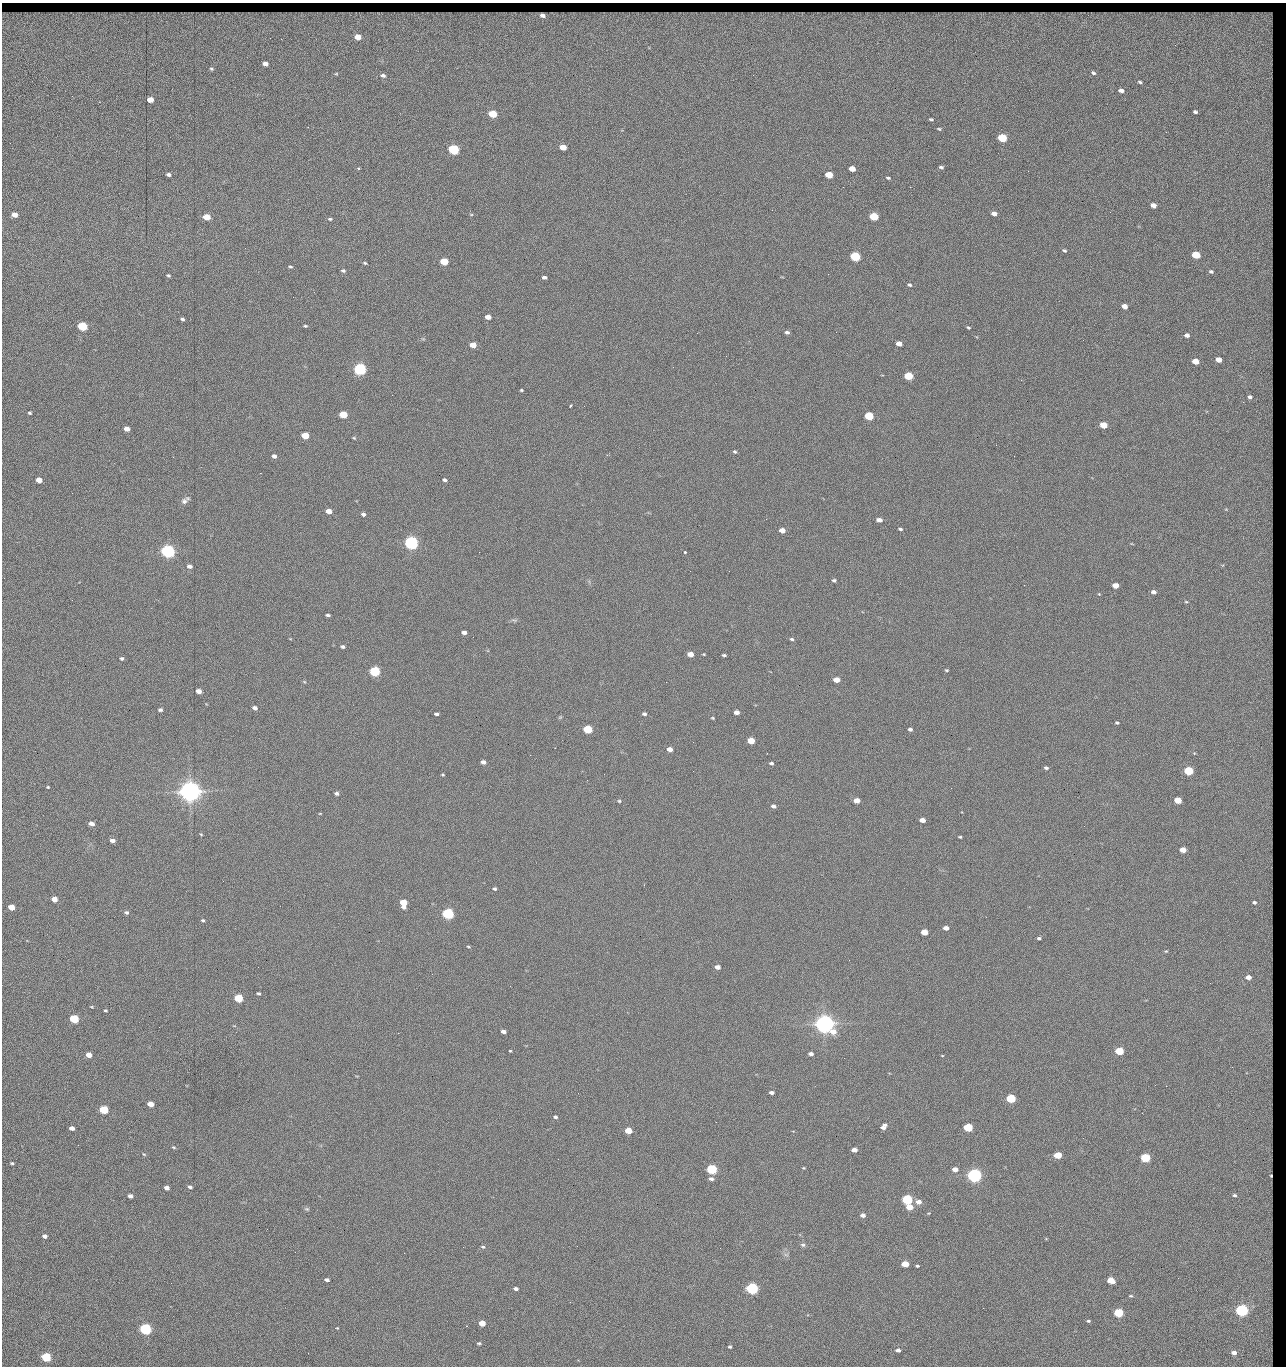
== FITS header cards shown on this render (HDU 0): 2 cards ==
NAXIS1  =                 1284 / length of data axis 1
NAXIS2  =                 1364 / length of data axis 2

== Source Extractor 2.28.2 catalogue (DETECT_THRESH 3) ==
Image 1284 x 1364 px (HDU 0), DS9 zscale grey, 1 PNG px = 1 image px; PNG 1288 x 1368 px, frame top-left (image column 1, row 1364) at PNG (2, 3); no overlay
Background 147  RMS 15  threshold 44.5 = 3 sigma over >= 5 px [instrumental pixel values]
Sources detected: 248; all 248 listed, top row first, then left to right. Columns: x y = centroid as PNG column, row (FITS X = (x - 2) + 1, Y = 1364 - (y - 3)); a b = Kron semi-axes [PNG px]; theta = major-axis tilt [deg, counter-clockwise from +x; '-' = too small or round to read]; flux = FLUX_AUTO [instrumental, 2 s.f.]
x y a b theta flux
542 15 5 4 - 4.7e+03
1254 26 53 33 -33 6.6e+04
358 37 5 4 - 1.4e+04
1175 45 3 2 - 8.6e+02
265 64 5 4 - 5.2e+03
211 69 5 3 - 1.2e+03
1093 73 5 4 - 1.7e+03
336 74 5 3 - 8.9e+02
383 75 5 4 - 2.7e+03
1140 82 4 3 - 1.5e+03
1121 91 5 4 - 4.2e+03
150 100 5 4 - 1.4e+04
1195 112 4 3 - 1.7e+03
492 114 5 4 - 4.2e+04
931 119 5 3 - 1.4e+03
939 129 5 3 - 1.2e+03
1166 132 3 2 - 9.2e+02
1002 138 6 4 -18 6.1e+04
563 147 5 4 - 1.5e+04
454 150 6 5 - 1.6e+05
941 167 4 3 - 1.9e+03
852 169 5 4 - 1.2e+04
1028 171 2 2 - 1.4e+03
169 175 5 3 - 2.5e+03
829 175 5 4 - 2.8e+04
888 178 5 3 - 1.3e+03
843 187 2 2 - 1.6e+03
910 187 2 2 - 1.2e+04
1153 205 5 4 - 6.4e+03
1110 212 2 2 - 4.5e+02
471 214 5 3 - 9.3e+02
994 214 5 4 - 5.6e+03
14 215 5 4 - 1.0e+04
206 217 5 4 - 2.0e+04
874 217 6 4 -15 5.2e+04
330 219 5 3 - 1.5e+03
1064 250 5 4 - 1.5e+03
1196 255 5 4 - 4.2e+04
855 256 6 5 - 1.0e+05
444 262 5 4 - 4.0e+04
365 263 4 3 - 1.2e+03
290 267 5 3 - 1.4e+03
343 271 5 4 - 1.8e+03
1211 272 4 3 - 1.4e+03
828 274 2 2 - 1.9e+04
168 275 4 3 - 1.3e+03
544 277 5 3 - 2.6e+03
909 285 5 4 - 1.6e+03
293 297 2 2 - 4.6e+02
1124 306 5 4 - 7.4e+03
488 317 5 4 - 9.3e+03
182 319 4 3 - 1.8e+03
82 326 5 4 - 1.0e+05
305 326 4 3 - 1.3e+03
968 328 4 3 - 1.2e+03
787 332 6 4 -14 2.4e+03
836 332 2 2 - 4.3e+02
697 333 3 2 - 2.2e+03
1187 335 4 4 - 3.9e+03
899 344 5 4 - 7.7e+03
473 345 5 4 - 1.6e+04
1219 360 5 4 - 9.8e+03
1195 361 5 4 - 1.6e+04
360 369 6 5 - 3.0e+05
908 376 5 4 - 5.8e+04
521 390 3 3 - 1.2e+03
1250 397 6 5 - 2.9e+03
1243 402 3 2 - 1.0e+03
570 406 3 2 - 1.9e+03
30 413 3 3 - 1.6e+03
343 415 5 4 - 3.7e+04
1270 415 3 2 - 6.8e+02
869 416 5 4 - 6.0e+04
1103 425 5 4 - 1.9e+04
127 429 5 4 - 8.7e+03
305 435 5 4 - 2.9e+04
354 438 4 4 - 1.1e+03
996 445 2 2 - 2.3e+03
735 452 5 4 - 1.6e+03
274 456 5 4 - 3.7e+03
173 457 3 2 - 2.2e+03
39 480 5 4 - 1.2e+04
445 480 5 4 - 2.2e+03
72 493 2 2 - 6.1e+02
184 501 9 8 - 3.7e+03
329 511 5 4 - 1.0e+04
363 514 5 4 - 2.6e+03
879 520 5 4 - 5.9e+03
900 529 5 3 - 1.6e+03
782 530 5 4 - 8.6e+03
411 543 6 5 - 5.0e+05
168 551 6 5 - 5.4e+05
479 552 2 2 - 1.7e+03
685 552 3 3 - 2.5e+03
189 566 5 4 - 3.9e+03
729 571 2 2 - 4.8e+02
834 580 4 3 - 1.8e+03
1115 585 5 4 - 1.3e+04
1154 592 5 4 - 3.9e+03
1186 602 5 3 - 9.3e+02
328 615 4 3 - 2.0e+03
514 620 7 4 -18 1.6e+03
464 632 4 3 - 4.2e+03
792 639 5 4 - 1.6e+03
343 647 5 4 - 2.1e+03
690 654 5 4 - 1.0e+04
704 654 3 2 - 8.9e+02
724 655 4 3 - 1.8e+03
121 658 5 4 - 1.9e+03
946 670 3 3 - 1.1e+03
375 671 5 5 - 1.6e+05
836 680 5 4 - 1.4e+04
666 682 2 2 - 9.4e+02
198 691 5 4 - 7.3e+03
255 708 4 4 - 4.1e+03
160 710 4 3 - 2.2e+03
736 712 5 4 - 6.2e+03
436 714 4 3 - 2.4e+03
644 714 5 4 - 2.5e+03
560 717 6 4 44 1.2e+03
712 718 5 3 - 1.1e+03
1117 723 4 3 - 1.6e+03
588 729 5 4 - 6.5e+04
910 729 5 4 - 2.5e+03
751 741 5 4 - 2.7e+04
693 742 2 2 - 4.6e+02
670 749 5 4 - 7.5e+03
530 755 2 2 - 2.1e+03
483 762 5 4 - 4.5e+03
771 763 5 4 - 1.9e+03
1046 768 4 4 - 2.0e+03
693 771 2 2 - 1.3e+03
1188 771 5 4 - 7.6e+04
604 774 2 2 - 2.0e+03
443 775 3 2 - 9.3e+02
48 787 4 3 - 9.0e+02
190 791 7 6 - 1.5e+06
337 793 5 4 - 2.7e+03
857 800 5 4 - 1.1e+04
1178 800 5 4 - 2.5e+04
619 801 4 4 - 1.2e+03
773 806 5 4 - 3.2e+03
320 813 4 3 - 7.1e+02
922 820 5 4 - 8.2e+03
91 824 5 4 - 6.9e+03
201 834 4 3 - 9.5e+02
960 837 4 3 - 1.2e+03
112 840 5 4 - 4.1e+03
1183 850 5 4 - 1.5e+04
495 889 4 3 - 1.8e+03
54 899 5 4 - 1.2e+04
1254 902 6 5 - 2.5e+03
403 903 6 5 - 2.8e+04
11 907 5 4 - 1.6e+04
126 912 6 4 -24 2.0e+03
448 914 5 5 - 2.4e+05
203 920 5 4 - 1.5e+03
946 928 5 4 - 6.1e+03
924 932 5 4 - 1.9e+04
1039 938 4 3 - 1.8e+03
468 947 5 3 - 8.8e+02
1166 951 5 4 - 9.3e+02
717 967 5 4 - 6.1e+03
1248 977 5 4 - 7.3e+03
510 986 3 2 - 1.4e+03
258 993 4 3 - 1.8e+03
238 998 5 4 - 6.1e+04
92 1007 4 3 - 9.0e+02
105 1010 4 4 - 1.2e+03
74 1019 5 4 - 7.7e+04
824 1024 7 6 - 1.2e+06
1271 1029 7 3 90 1.1e+03
503 1031 5 3 - 4.4e+03
398 1033 2 2 - 3.8e+03
1270 1040 4 2 - 8.2e+02
510 1051 3 2 - 8.7e+02
1119 1051 5 4 - 4.9e+04
811 1054 5 3 - 3.7e+03
1270 1054 4 2 - 5.7e+02
89 1055 5 4 - 1.1e+04
942 1056 4 3 - 7.0e+02
844 1058 2 2 - 8.7e+02
1232 1067 2 2 - 1.1e+03
1166 1086 2 2 - 1.8e+03
771 1093 4 3 - 3.4e+03
1011 1099 5 4 - 8.8e+04
150 1104 5 4 - 1.2e+04
104 1110 5 4 - 6.6e+04
1142 1113 2 2 - 6.2e+02
555 1117 5 4 - 1.9e+03
716 1122 2 2 - 6.4e+02
884 1126 7 4 49 4.8e+03
968 1127 5 4 - 7.3e+04
72 1128 5 4 - 5.2e+03
628 1131 5 4 - 2.1e+04
78 1145 3 2 - 1.6e+03
174 1147 5 4 - 1.1e+03
854 1150 5 4 - 6.9e+03
144 1154 5 3 - 9.6e+02
1058 1155 5 4 - 3.2e+04
1145 1158 5 4 - 9.9e+04
558 1159 2 2 - 6.4e+02
12 1163 3 3 - 1.3e+03
804 1168 4 3 - 8.3e+02
712 1169 5 4 - 1.5e+05
955 1169 5 4 - 7.7e+03
974 1175 6 5 - 6.1e+05
1271 1176 4 3 - 1.4e+03
711 1179 6 4 -6 3.0e+03
190 1187 5 4 - 2.4e+03
167 1188 5 4 - 4.8e+03
1234 1195 3 3 - 1.4e+03
130 1196 5 4 - 3.9e+03
907 1200 5 4 - 1.5e+05
918 1202 6 5 - 7.2e+03
909 1207 5 4 - 1.6e+04
307 1209 7 5 -24 1.6e+03
863 1215 5 4 - 4.5e+03
267 1229 2 2 - 1.5e+03
45 1236 4 4 - 4.3e+03
803 1245 7 5 -14 2.0e+03
463 1247 2 2 - 4.7e+03
483 1247 5 4 - 1.7e+03
295 1252 3 2 - 1.1e+03
404 1253 2 2 - 3.6e+03
786 1255 7 4 -1 1.8e+03
905 1264 5 4 - 1.9e+04
917 1266 3 3 - 1.2e+03
327 1280 5 3 - 2.8e+03
1111 1280 5 4 - 2.7e+04
752 1288 5 5 - 3.1e+05
516 1289 4 3 - 3.4e+03
1131 1296 5 3 - 1.2e+03
570 1302 2 2 - 5.0e+02
983 1308 2 2 - 1.8e+03
1242 1310 5 4 - 3.6e+05
1118 1313 5 4 - 7.9e+04
609 1321 2 2 - 5.1e+02
1088 1321 4 3 - 1.4e+03
482 1323 5 4 - 1.8e+04
337 1328 4 3 - 7.9e+02
145 1329 5 5 - 2.4e+05
479 1343 4 4 - 1.5e+03
730 1347 3 3 - 1.3e+03
898 1350 5 4 - 3.9e+03
308 1353 3 2 - 8.8e+02
1234 1353 4 3 - 4.6e+03
46 1357 5 4 - 9.4e+04

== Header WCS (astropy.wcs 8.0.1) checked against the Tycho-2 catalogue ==
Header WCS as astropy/WCSLIB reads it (CRVAL/CRPIX/CD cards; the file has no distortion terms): RA---TAN/DEC--TAN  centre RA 15:41:43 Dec +51:58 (235.43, +51.97 deg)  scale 1.26 arcsec/px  FOV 26.9' x 28.5'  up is +92 deg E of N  parity flipped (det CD > 0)
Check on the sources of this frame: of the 60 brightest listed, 9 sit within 2.0 arcsec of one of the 12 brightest Tycho-2 stars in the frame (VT <= 12.29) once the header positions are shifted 0.24 arcsec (0.12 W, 0.21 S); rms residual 0.96 arcsec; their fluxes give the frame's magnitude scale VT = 25.23 - 2.5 log10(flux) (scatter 0.21 mag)
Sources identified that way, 9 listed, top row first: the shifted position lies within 2.0 arcsec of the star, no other Tycho-2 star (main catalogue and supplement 1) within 4.0 arcsec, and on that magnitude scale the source's flux lands within +1.5 / -3 mag of the star's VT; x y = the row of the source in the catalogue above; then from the Tycho-2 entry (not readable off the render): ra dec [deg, ICRS J2000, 3 dp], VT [Tycho-2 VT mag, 2 dp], TYC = Tycho-2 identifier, HIP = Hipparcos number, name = IAU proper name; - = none
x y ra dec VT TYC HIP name
360 369 235.614 +52.064 11.61 3489-1132-1 - -
411 543 235.514 +52.049 11.19 3489-1407-1 - -
168 551 235.515 +52.133 11.12 3489-1380-1 - -
190 791 235.378 +52.130 9.31 3489-1322-1 76850 -
448 914 235.303 +52.042 11.52 3489-958-1 - -
824 1024 235.232 +51.912 9.59 3489-824-1 - -
974 1175 235.143 +51.862 10.97 3489-1016-1 - -
907 1200 235.131 +51.886 12.29 3489-908-1 - -
752 1288 235.084 +51.941 11.45 3489-1346-1 - -